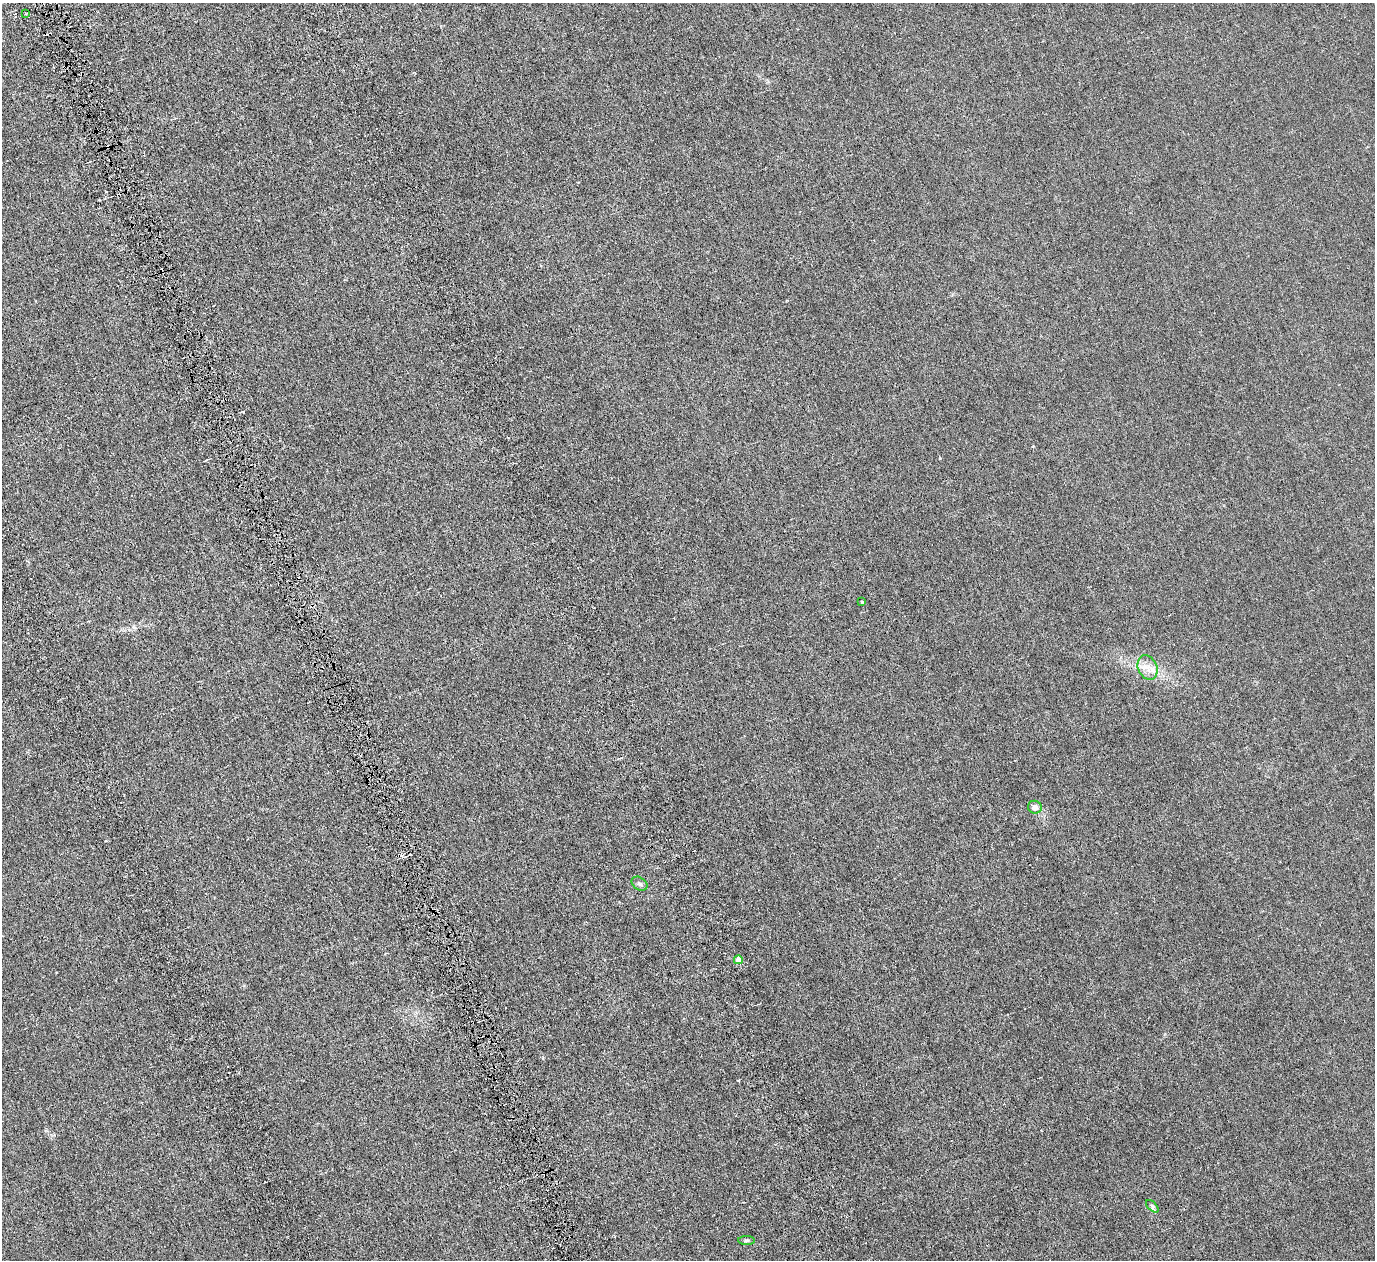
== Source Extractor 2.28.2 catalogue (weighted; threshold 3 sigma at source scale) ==
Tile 11 of 4 x 4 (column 3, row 3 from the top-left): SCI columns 3067-4439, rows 1740-2997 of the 6128 x 6110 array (HDU 1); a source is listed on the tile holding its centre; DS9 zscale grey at full resolution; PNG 1377 x 1262 px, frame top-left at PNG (2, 3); each listed source drawn as its Kron ellipse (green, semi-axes under 4 px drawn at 4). Shown black and unused: <1% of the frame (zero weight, under 4 of 8 exposures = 20% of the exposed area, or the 3 px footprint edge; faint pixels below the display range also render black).
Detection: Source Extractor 2.28.2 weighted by HDU 2 'WHT'; one run over the whole footprint, this tile lists its part. Background 0.00281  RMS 0.0015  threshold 0.00606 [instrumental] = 3 sigma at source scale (4.09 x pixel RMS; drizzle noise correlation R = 1.36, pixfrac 0.8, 0.05/0.05 arcsec/px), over >= 5 px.
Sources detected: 13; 5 cosmic-ray / hot-pixel residue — neither listed nor drawn; the other 8 listed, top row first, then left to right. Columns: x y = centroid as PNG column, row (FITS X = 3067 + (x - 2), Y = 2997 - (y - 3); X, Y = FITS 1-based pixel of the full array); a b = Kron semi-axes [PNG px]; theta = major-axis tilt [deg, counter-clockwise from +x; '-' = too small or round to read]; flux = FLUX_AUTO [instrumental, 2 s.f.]
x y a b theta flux
26 14 2 2 - 0.088
862 602 3 3 - 0.16
1147 667 13 9 -67 1.2
1035 807 7 6 - 0.64
639 884 8 6 -37 0.36
738 960 4 4 - 1.4
1152 1206 8 4 -45 0.24
746 1240 8 4 0 0.23